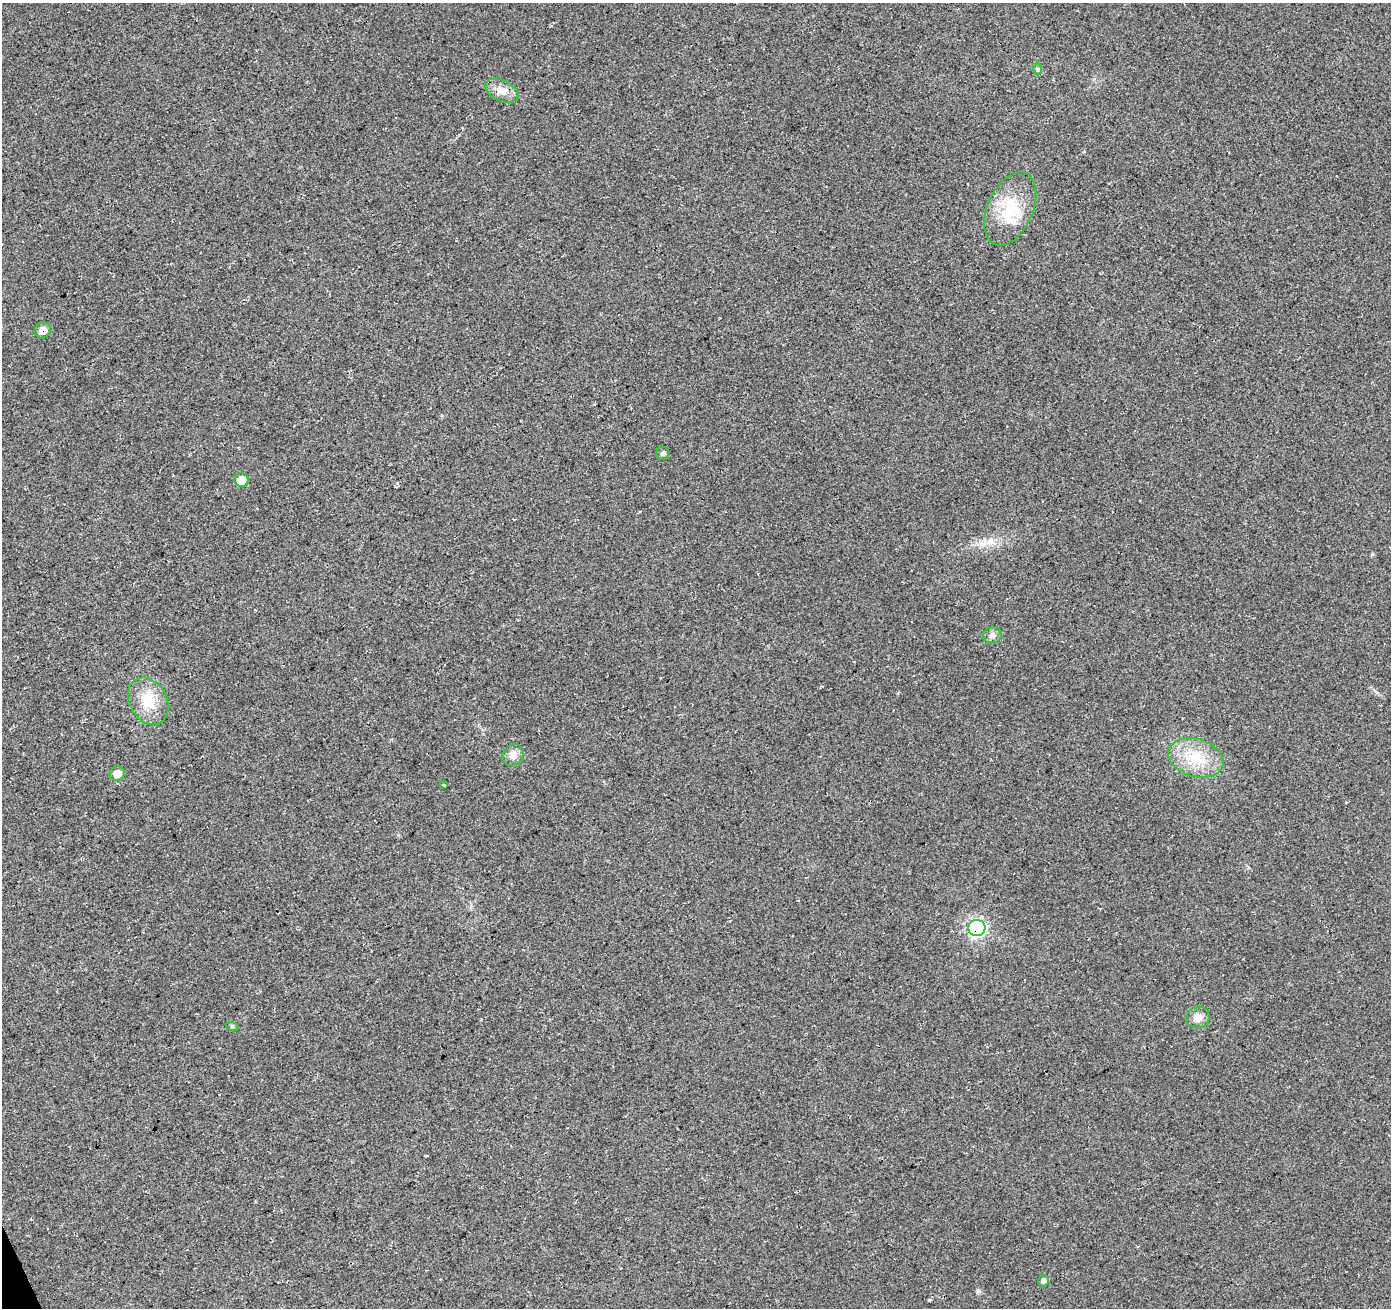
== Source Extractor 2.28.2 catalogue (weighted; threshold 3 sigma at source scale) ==
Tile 7 of 4 x 4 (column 3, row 2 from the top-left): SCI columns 2839-4227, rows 2773-4078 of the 5669 x 5493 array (HDU 1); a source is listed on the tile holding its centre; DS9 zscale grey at full resolution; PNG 1393 x 1310 px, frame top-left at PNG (2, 3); each listed source drawn as its Kron ellipse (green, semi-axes under 4 px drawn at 4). Shown black and unused: <1% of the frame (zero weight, under 3 of 4 exposures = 5% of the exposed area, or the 3 px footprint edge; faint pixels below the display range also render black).
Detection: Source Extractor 2.28.2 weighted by HDU 2 'WHT'; one run over the whole footprint, this tile lists its part. Background 0.0459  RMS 0.0082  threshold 0.037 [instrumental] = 3 sigma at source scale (4.5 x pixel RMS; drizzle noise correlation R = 1.50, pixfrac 1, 0.0396/0.0396 arcsec/px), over >= 5 px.
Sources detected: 16; all 16 listed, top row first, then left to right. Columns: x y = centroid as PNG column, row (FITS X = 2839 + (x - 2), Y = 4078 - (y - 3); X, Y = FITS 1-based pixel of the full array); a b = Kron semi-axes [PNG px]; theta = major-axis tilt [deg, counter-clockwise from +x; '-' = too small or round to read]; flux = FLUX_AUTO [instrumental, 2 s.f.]
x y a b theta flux
1038 69 6 4 -89 1.2
502 91 17 10 -26 8.8
1010 209 38 22 66 37
43 330 8 8 - 6.9
663 454 6 6 - 1.9
241 480 7 6 - 12
992 635 9 8 - 3.5
148 701 25 18 -61 22
513 755 12 10 42 6
1196 758 28 19 -17 29
117 774 8 7 - 8.3
444 785 3 3 - 3.3
977 928 8 8 - 190
1198 1018 12 10 20 6.5
232 1026 6 4 -19 1.2
1044 1281 5 5 - 2.9
Overlapping masked pixels (flux is a lower limit): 2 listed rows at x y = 43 330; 977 928
Unlisted compact peaks at least as high as the median listed source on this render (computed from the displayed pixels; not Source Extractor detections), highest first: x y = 929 1300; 991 540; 979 1291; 1372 554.